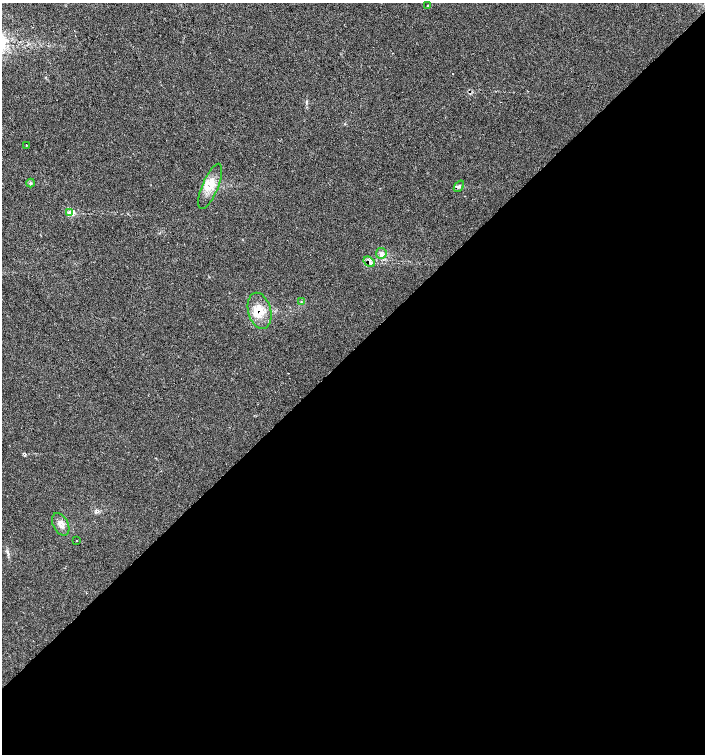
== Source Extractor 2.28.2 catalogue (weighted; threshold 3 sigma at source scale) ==
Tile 15 of 4 x 4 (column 3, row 4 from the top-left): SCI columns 2963-4368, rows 5-1508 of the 5987 x 6019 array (HDU 1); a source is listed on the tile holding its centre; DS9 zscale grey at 2 x 2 block average (1 PNG px = mean of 2 x 2 image px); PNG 707 x 756 px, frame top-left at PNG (2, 3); each listed source drawn as its Kron ellipse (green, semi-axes under 4 px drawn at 4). Shown black and unused: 54% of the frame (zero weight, under 2 of 3 exposures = <1% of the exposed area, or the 3 px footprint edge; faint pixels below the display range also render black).
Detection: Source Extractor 2.28.2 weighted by HDU 2 'WHT'; one run over the whole footprint, this tile lists its part. Background 0.0199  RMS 0.006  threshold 0.027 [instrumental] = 3 sigma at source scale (4.5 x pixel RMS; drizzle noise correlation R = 1.50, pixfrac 1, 0.0396/0.0396 arcsec/px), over >= 5 px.
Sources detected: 14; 2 inside a brighter listed object's ellipse — not listed separately; the other 12 listed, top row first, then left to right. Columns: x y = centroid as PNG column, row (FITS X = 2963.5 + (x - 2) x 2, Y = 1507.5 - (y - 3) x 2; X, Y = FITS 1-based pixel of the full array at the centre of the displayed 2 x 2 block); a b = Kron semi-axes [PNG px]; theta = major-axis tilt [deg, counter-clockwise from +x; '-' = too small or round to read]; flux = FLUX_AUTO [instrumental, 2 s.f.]
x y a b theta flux
427 5 2 2 - 3.5
26 145 2 2 - 0.98
30 183 4 3 - 1.8
210 186 24 8 67 20
459 186 6 3 53 2.6
70 212 3 3 - 11
381 253 5 5 - 4.3
369 262 6 4 -33 6
301 302 3 2 - 0.98
260 311 18 11 -76 23
61 524 12 7 -62 8.5
77 541 2 2 - 1.1
Overlapping masked pixels (flux is a lower limit): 4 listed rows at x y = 459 186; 70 212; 369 262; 260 311
Diffuse or blended objects may show on this block-average render without a row.